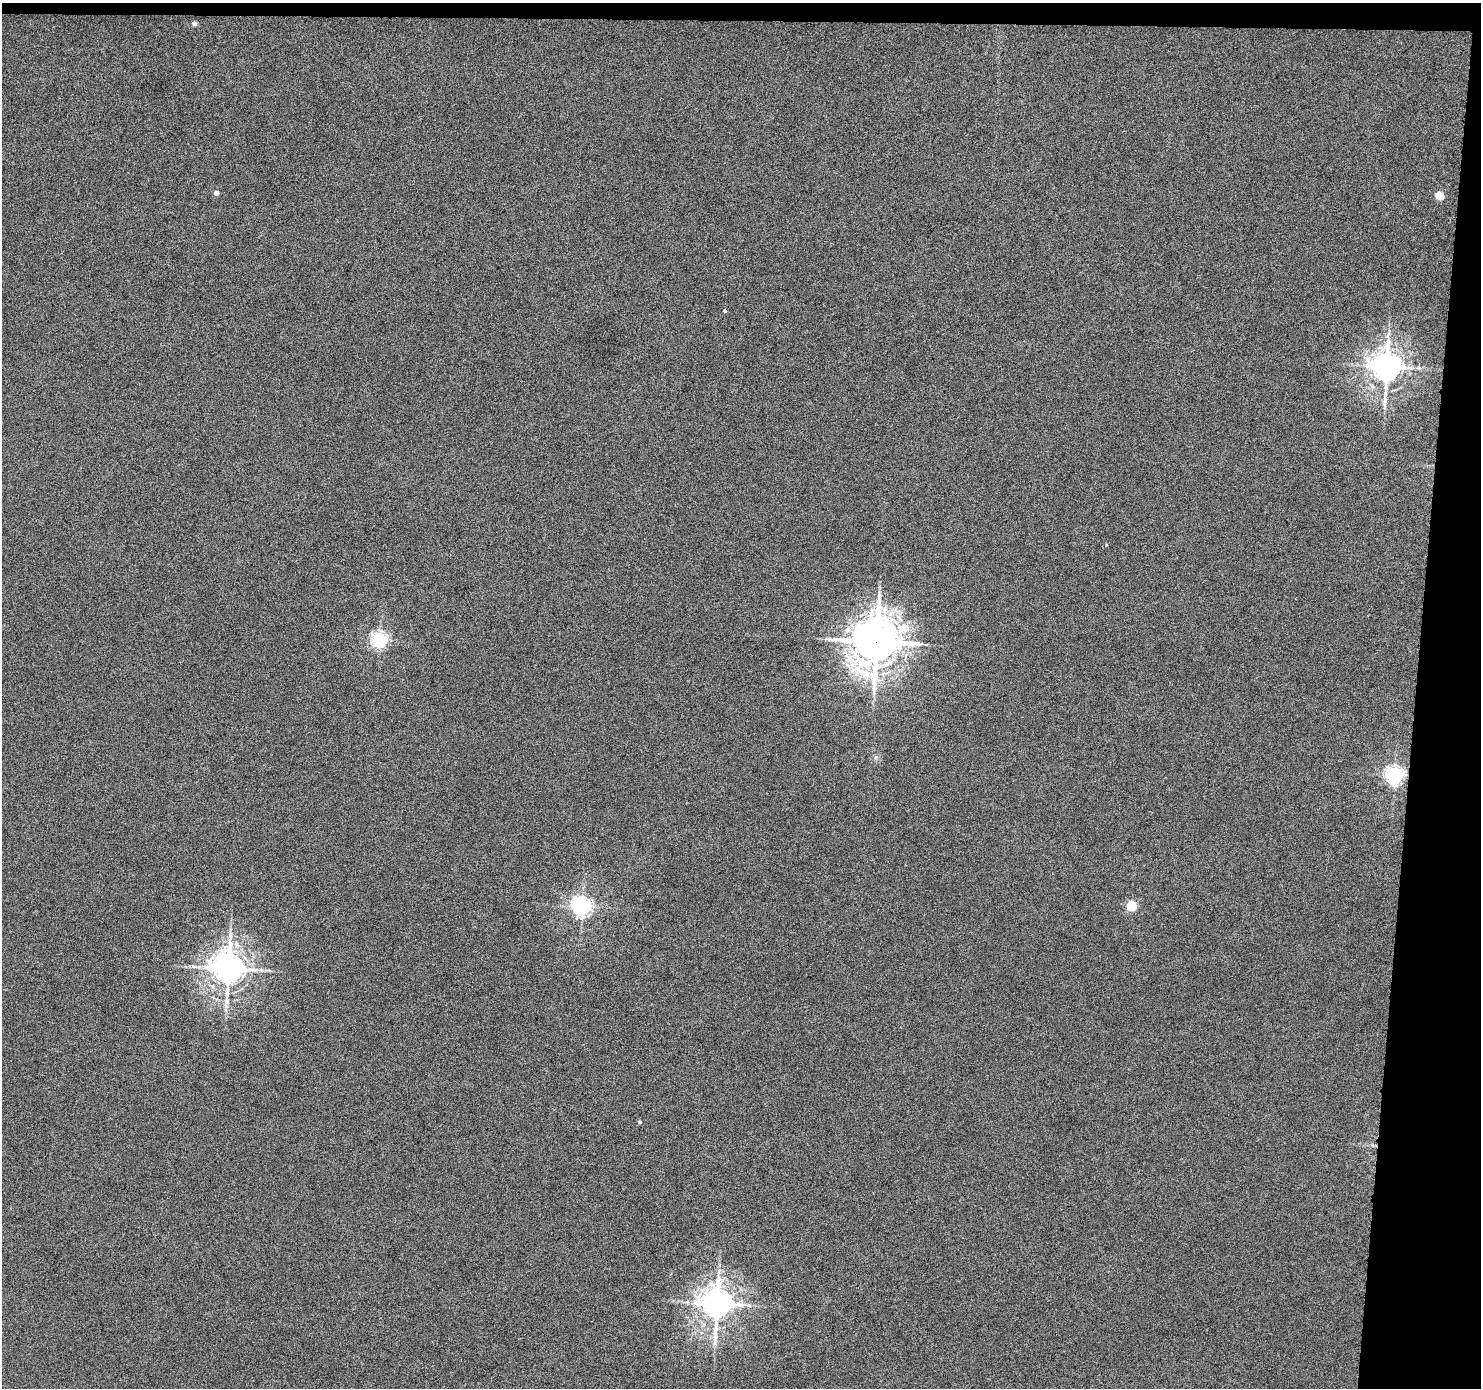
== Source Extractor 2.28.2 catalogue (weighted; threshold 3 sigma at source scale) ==
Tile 3 of 3 x 3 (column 3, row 1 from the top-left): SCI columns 2958-4436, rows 2871-4256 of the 4438 x 4453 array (HDU 1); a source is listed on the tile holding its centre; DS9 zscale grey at full resolution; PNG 1483 x 1390 px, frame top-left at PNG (2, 3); no overlay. Shown black and unused: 6% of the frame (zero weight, under 4 of 8 exposures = <1% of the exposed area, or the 3 px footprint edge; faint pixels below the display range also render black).
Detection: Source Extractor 2.28.2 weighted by HDU 2 'WHT'; one run over the whole footprint, this tile lists its part. Background 7.24e-04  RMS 0.0037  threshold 0.0153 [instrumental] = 3 sigma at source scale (4.09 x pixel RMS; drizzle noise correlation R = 1.36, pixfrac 0.8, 0.05/0.05 arcsec/px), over >= 5 px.
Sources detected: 14; all 14 listed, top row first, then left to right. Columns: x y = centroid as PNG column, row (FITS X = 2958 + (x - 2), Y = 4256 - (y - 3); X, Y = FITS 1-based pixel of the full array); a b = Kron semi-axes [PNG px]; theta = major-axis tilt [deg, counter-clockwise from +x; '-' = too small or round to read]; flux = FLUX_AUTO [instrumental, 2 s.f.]
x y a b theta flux
194 23 4 4 - 1.7
216 193 4 4 - 2
1440 196 5 5 - 10
725 311 4 3 - 0.47
1386 366 8 8 - 570
1385 401 22 5 88 2
379 640 6 6 - 100
876 642 16 14 77 1100
1395 775 6 6 - 140
582 906 6 6 - 180
1131 906 5 5 - 23
228 968 10 9 - 670
639 1122 4 4 - 0.65
717 1304 10 9 - 610
Overlapping masked pixels (flux is a lower limit): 1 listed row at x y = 876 642
Unlisted compact peaks at least as high as the median listed source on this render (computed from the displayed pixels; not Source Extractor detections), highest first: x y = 876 757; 1106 545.